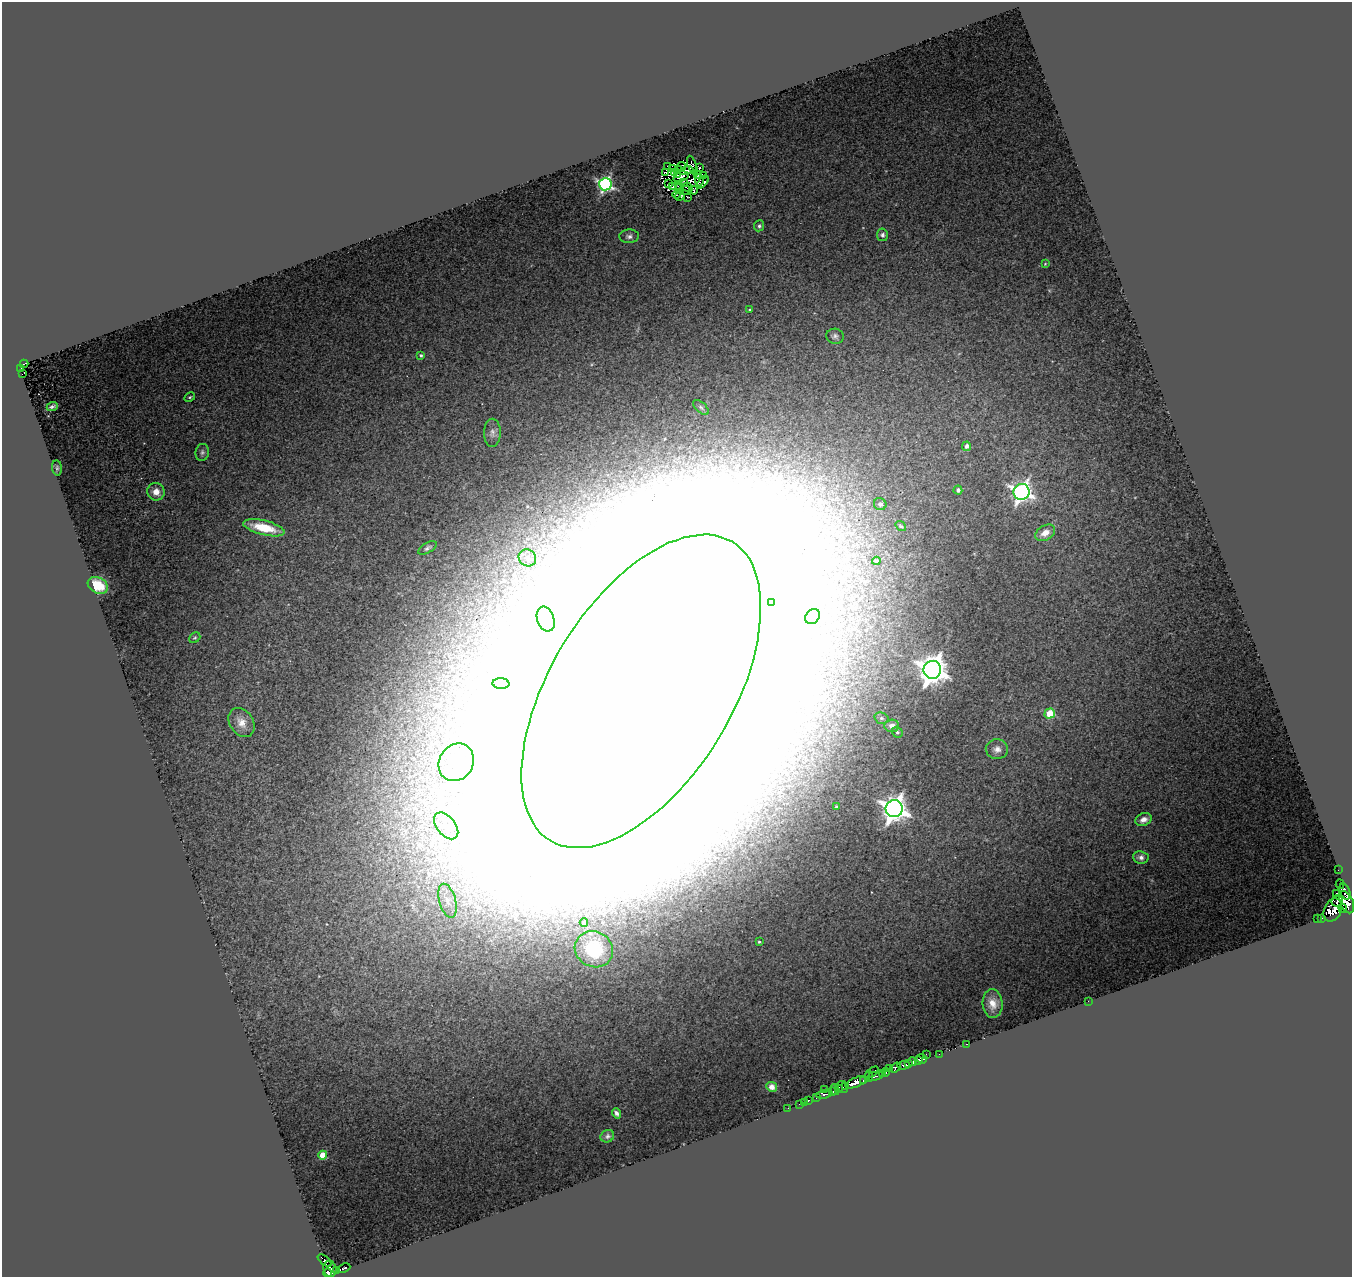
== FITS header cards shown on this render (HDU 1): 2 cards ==
NAXIS1  =                 1350
NAXIS2  =                 1275

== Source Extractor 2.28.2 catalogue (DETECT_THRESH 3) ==
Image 1350 x 1275 px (HDU 1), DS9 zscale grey, 1 PNG px = 1 image px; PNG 1354 x 1279 px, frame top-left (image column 1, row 1275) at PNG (2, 2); each listed source drawn as its Kron ellipse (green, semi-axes under 4 px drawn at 4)
Background 1.57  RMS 0.34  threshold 1.03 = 3 sigma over >= 5 px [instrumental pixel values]
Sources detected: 135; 7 with non-positive FLUX_AUTO (blend fragments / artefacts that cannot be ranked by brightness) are neither listed nor drawn; the other 128 listed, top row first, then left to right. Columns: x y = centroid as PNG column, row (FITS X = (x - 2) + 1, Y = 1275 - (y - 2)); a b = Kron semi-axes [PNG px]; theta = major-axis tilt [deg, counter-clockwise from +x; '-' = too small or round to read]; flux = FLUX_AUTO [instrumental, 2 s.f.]
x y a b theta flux
692 165 10 4 -69 4.9e+01
667 166 3 2 - 2.7e+01
681 166 4 2 - 2.6e+01
700 167 3 2 - 4.0e+01
673 169 4 2 - 4.9e+01
678 170 3 2 - 1.5e+01
686 171 7 4 10 6.6e+00
665 172 3 3 - 1.1e+01
674 173 4 2 - 2.8e+01
677 175 2 2 - 5.6e+01
698 175 3 3 - 1.2e+01
703 176 3 2 - 2.1e+01
681 177 8 5 18 2.2e+00
699 180 6 3 -87 4.1e+01
684 182 2 2 - 4.7e+00
703 182 8 4 47 1.0e+02
668 183 2 2 - 1.1e+01
605 184 6 6 - 5.8e+03
679 185 4 3 - 4.8e+01
673 187 2 2 - 1.3e+01
687 187 6 2 -6 4.9e+01
680 188 6 3 80 3.5e-02
685 190 7 2 9 3.4e+01
694 190 4 2 - 3.2e+01
676 195 4 2 - 1.3e-01
680 196 5 2 - 4.6e+01
688 197 3 2 - 4.0e+01
759 226 5 5 - 5.2e+01
882 235 6 5 - 7.1e+01
629 236 10 7 3 8.8e+01
1045 264 3 2 - 1.7e+01
750 310 3 2 - 2.4e+01
835 336 9 7 -7 7.8e+01
421 355 3 3 - 3.6e+01
24 364 4 4 - 1.1e+02
21 368 4 2 - 1.4e+01
22 374 3 2 - 3.6e+01
190 397 6 4 27 3.2e+01
52 406 5 3 - 4.2e+01
701 407 9 5 -42 5.4e+01
492 433 14 8 89 1.1e+02
967 446 4 4 - 1.0e+02
202 452 8 6 78 7.0e+01
57 468 7 5 -82 4.0e+01
958 490 4 4 - 5.8e+01
156 492 9 8 - 2.3e+02
1021 492 8 8 - 1.2e+04
880 504 6 6 - 8.8e+01
901 526 6 4 -36 3.1e+01
264 528 21 7 -14 8.3e+02
1045 533 10 7 31 2.2e+02
428 548 10 5 31 6.9e+01
527 558 9 8 - 1.6e+02
876 561 4 3 - 3.4e+01
98 585 10 8 -29 7.4e+02
771 602 3 3 - 3.6e+01
812 616 8 6 46 9.3e+01
546 619 13 8 -71 1.8e+02
195 638 6 5 - 3.7e+01
932 670 9 9 - 3.5e+04
501 683 8 5 -4 5.5e+01
641 691 175 91 59 1.6e+06
1050 713 5 5 - 1.2e+03
881 718 7 5 -15 4.6e+01
242 722 16 11 -55 2.6e+02
892 726 7 6 - 1.4e+02
897 732 5 5 - 4.4e+01
997 749 11 10 - 1.6e+02
456 762 19 17 58 4.7e+02
836 807 3 3 - 3.2e+01
894 809 8 8 - 2.6e+04
1143 820 8 6 20 1.6e+02
446 826 15 9 -51 3.4e+02
1141 857 8 6 -8 9.9e+01
1338 870 2 2 - 1.1e+01
1340 884 5 3 - 1.3e+03
1345 892 8 5 -68 5.6e+02
1337 893 4 3 - 8.1e+01
447 901 17 8 -74 2.4e+02
1337 901 6 5 - 1.1e+03
1347 902 11 6 -69 1.4e+03
1343 908 4 2 - 1.2e+02
1333 910 12 8 65 1.7e+03
1318 918 4 2 - 4.3e+01
1322 918 3 2 - 1.4e+02
584 923 4 4 - 4.7e+01
759 942 3 3 - 3.0e+01
594 949 20 17 -30 1.7e+03
1088 1001 2 2 - 2.2e+01
993 1004 14 10 -86 2.8e+02
966 1044 3 2 - 4.5e+01
926 1054 2 2 - 2.1e+02
939 1054 2 2 - 2.1e+01
922 1059 5 4 - 1.6e+03
918 1060 4 4 - 1.1e+03
913 1062 4 2 - 3.0e+02
909 1064 3 3 - 2.9e+02
903 1065 6 3 2 9.3e+02
890 1068 4 2 - 4.4e+01
896 1068 6 4 36 2.7e+02
872 1072 8 3 37 2.0e+02
886 1072 4 2 - 1.9e+01
882 1074 3 2 - 1.8e+02
876 1076 9 3 14 5.6e+02
869 1077 5 4 - 7.9e+02
864 1080 3 2 - 6.8e+01
856 1082 11 5 22 3.1e+03
772 1087 6 4 -27 1.3e+02
842 1087 6 5 - 6.6e+01
845 1087 2 2 - 6.8e+01
839 1088 4 2 - 3.2e+02
835 1089 5 2 - 4.0e+02
825 1090 2 2 - 3.4e+01
832 1092 3 3 - 8.9e+02
824 1094 7 3 13 2.8e+02
817 1097 2 2 - 1.8e+02
808 1100 3 3 - 1.1e+02
804 1102 2 2 - 2.0e+01
799 1104 2 2 - 3.5e+01
788 1108 2 2 - 1.2e+01
616 1113 5 4 - 7.4e+01
607 1136 7 6 - 6.5e+01
323 1155 4 4 - 5.6e+02
325 1261 8 4 -41 1.5e+02
344 1268 6 3 23 2.1e+02
330 1269 8 6 -81 1.6e+03
337 1270 4 3 - 5.0e+02
328 1273 4 3 - 6.9e+02
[7 non-positive-flux detections neither listed nor drawn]